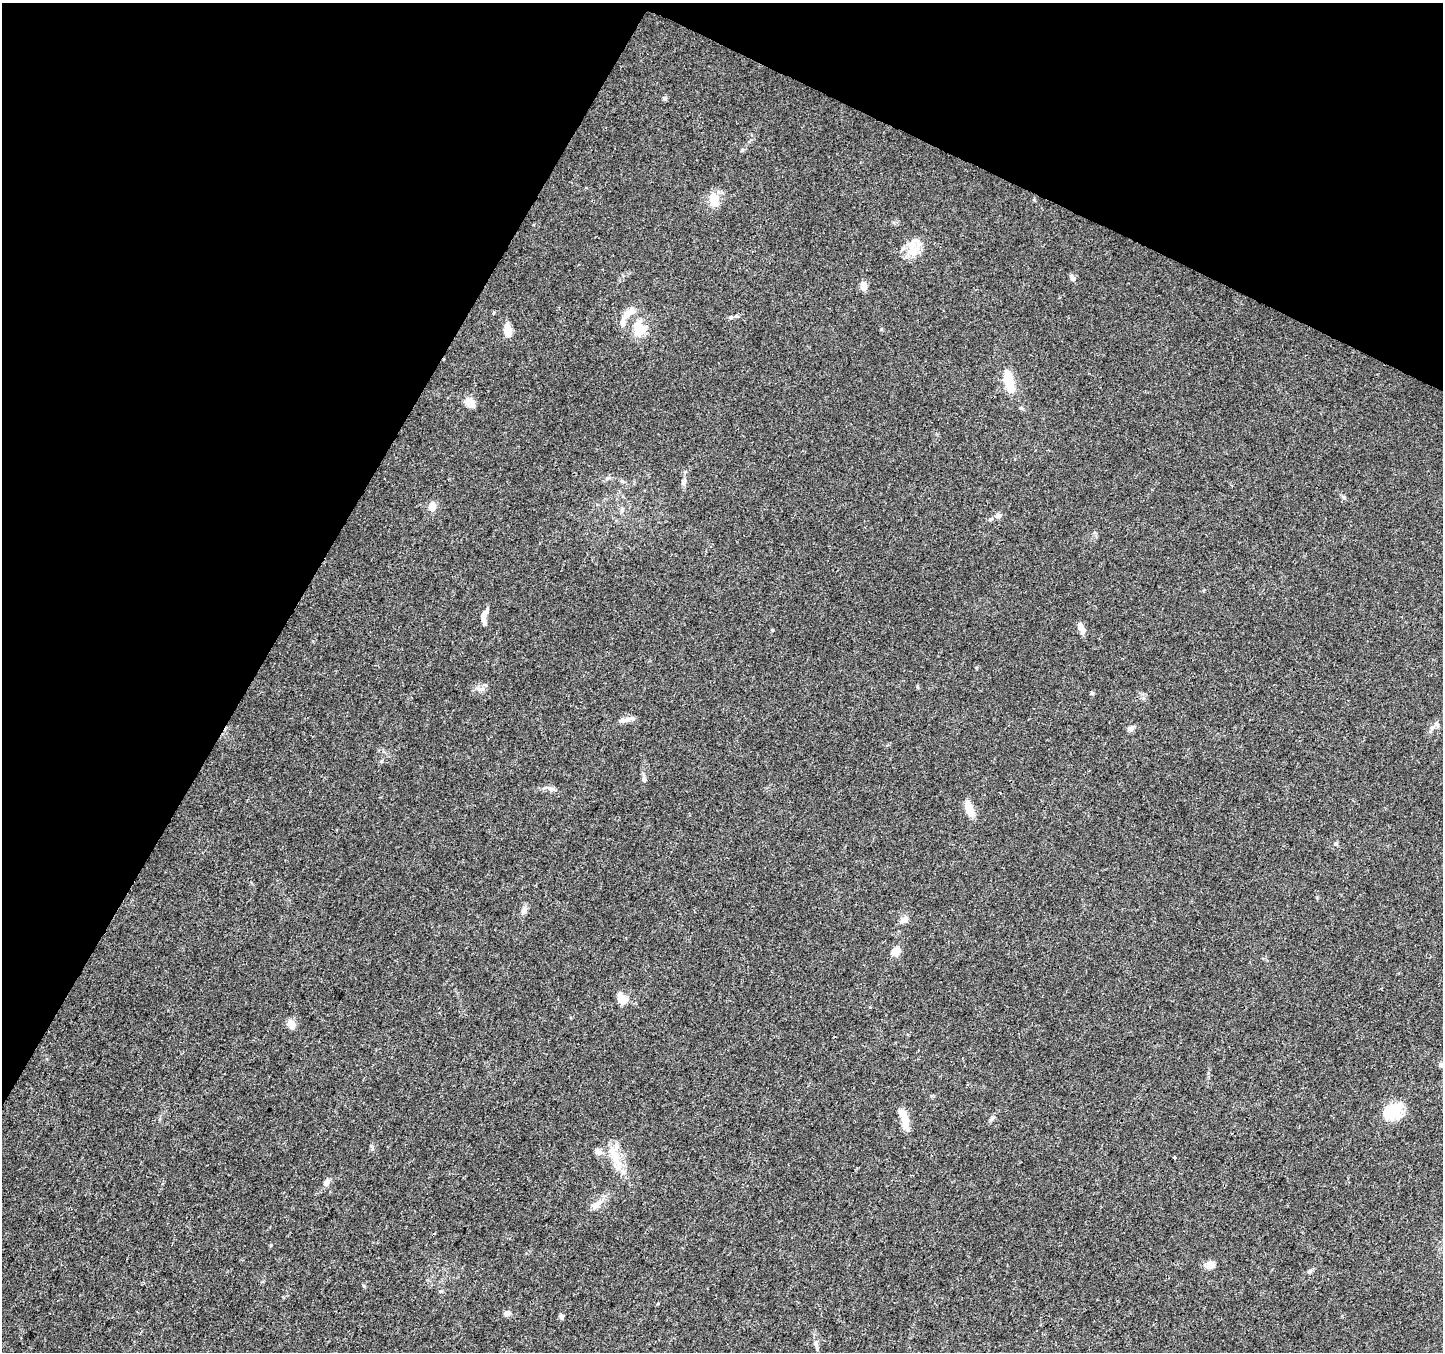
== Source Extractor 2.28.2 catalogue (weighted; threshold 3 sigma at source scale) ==
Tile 2 of 4 x 4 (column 2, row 1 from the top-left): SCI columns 1442-2882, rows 4251-5600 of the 5770 x 5865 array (HDU 1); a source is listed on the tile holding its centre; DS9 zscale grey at full resolution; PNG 1445 x 1354 px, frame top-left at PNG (2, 3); no overlay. Shown black and unused: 26% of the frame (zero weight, under 3 of 4 exposures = <1% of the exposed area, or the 3 px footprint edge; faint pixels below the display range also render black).
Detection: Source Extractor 2.28.2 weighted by HDU 2 'WHT'; one run over the whole footprint, this tile lists its part. Background 0.0205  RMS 0.0032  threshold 0.0145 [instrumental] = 3 sigma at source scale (4.5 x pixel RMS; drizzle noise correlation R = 1.50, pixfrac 1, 0.0396/0.0396 arcsec/px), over >= 5 px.
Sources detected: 53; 2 inside a brighter object's white glare — not listed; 7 inside a brighter listed object's ellipse — not listed separately; the other 44 listed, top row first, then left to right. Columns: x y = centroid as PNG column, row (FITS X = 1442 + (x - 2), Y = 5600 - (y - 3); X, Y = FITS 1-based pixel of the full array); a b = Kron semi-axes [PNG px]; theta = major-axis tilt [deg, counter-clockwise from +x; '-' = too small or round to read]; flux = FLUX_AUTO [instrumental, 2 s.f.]
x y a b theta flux
714 200 17 11 -78 4.9
912 250 22 16 18 5.6
1072 278 9 6 -65 0.96
864 286 9 7 -77 2.4
493 313 5 3 - 0.26
639 327 23 18 -65 7.7
508 330 9 6 -83 5.6
1009 381 31 11 -79 7.2
470 403 12 8 -43 3.6
622 481 6 4 -44 0.54
684 481 6 5 - 0.66
432 507 10 7 84 3.3
622 511 8 4 81 0.67
999 516 8 6 2 0.88
484 617 19 7 86 2.2
1081 628 14 6 -66 2.2
480 689 15 5 -4 1.3
1092 693 5 4 - 0.51
631 718 14 6 11 1.3
1437 724 9 6 -67 0.97
1131 729 8 6 36 1.3
644 779 9 6 -80 0.97
551 789 11 6 -52 1.1
969 808 15 7 -69 5.7
1336 844 6 5 - 0.51
524 910 13 7 59 1.4
904 919 11 7 29 1.8
895 952 14 9 40 2.4
622 998 17 9 -55 2.9
291 1024 12 8 -61 2.2
1441 1065 8 6 -57 0.88
1393 1109 27 14 3 7.3
992 1119 12 3 41 0.63
905 1122 23 10 -84 3.8
597 1152 10 7 -45 1.1
614 1155 30 11 -70 6.9
1174 1157 3 3 - 0.81
327 1182 9 7 51 1.5
597 1205 19 8 45 2.6
1210 1265 11 11 - 1.8
364 1286 6 3 -70 0.36
507 1313 9 6 2 1
562 1317 6 6 - 0.71
815 1344 11 5 -75 1.1
Isophote crosses this tile's border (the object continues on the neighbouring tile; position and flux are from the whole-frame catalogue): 1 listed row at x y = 1441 1065
Unlisted compact peaks at least as high as the median listed source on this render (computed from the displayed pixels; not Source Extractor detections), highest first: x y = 665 99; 271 1245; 881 329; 440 1291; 1344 497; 1310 1271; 731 317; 371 1146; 742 150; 917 686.